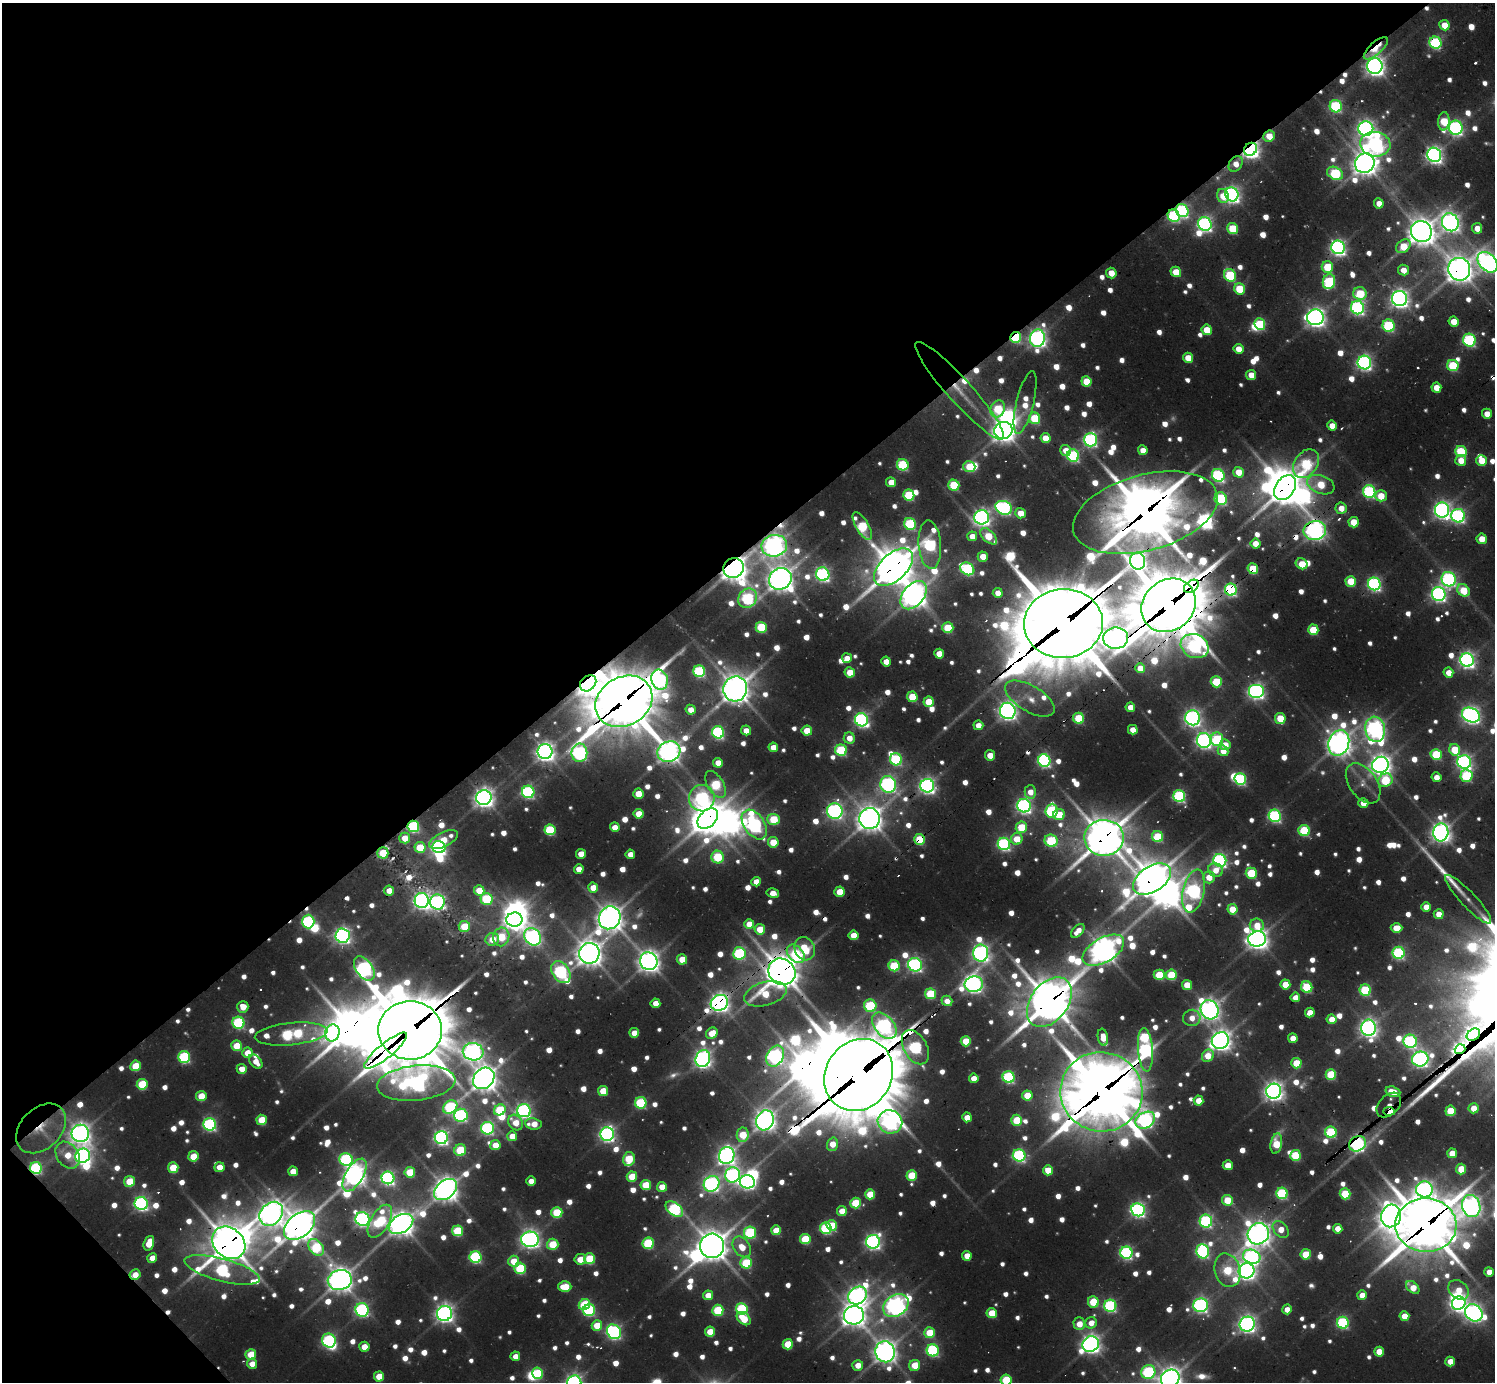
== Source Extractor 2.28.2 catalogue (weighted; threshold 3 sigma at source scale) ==
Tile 5 of 4 x 4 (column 1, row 2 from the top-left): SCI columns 174-1666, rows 3030-4409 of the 6146 x 6134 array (HDU 1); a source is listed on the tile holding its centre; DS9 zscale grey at full resolution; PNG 1497 x 1384 px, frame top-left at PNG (2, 3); each listed source drawn as its Kron ellipse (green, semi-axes under 4 px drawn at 4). Shown black and unused: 41% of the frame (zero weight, under 2 of 3 exposures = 7% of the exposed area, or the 3 px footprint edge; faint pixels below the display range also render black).
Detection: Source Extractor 2.28.2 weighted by HDU 2 'WHT'; one run over the whole footprint, this tile lists its part. Background 0.0945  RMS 0.01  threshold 0.0455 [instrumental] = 3 sigma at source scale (4.5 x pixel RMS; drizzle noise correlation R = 1.50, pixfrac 1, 0.05/0.05 arcsec/px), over >= 5 px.
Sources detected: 1121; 19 too faint to see at this stretch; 30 inside a brighter object's white glare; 20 cosmic-ray / hot-pixel residue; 2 long thin detections or spike segments (spike, bleed or trail) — neither listed nor drawn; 16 inside a brighter listed object's ellipse — not listed separately; of the other 1034, all 500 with FLUX_AUTO >= 17.9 (the completeness limit of this list) listed and drawn (534 fainter detections not listed), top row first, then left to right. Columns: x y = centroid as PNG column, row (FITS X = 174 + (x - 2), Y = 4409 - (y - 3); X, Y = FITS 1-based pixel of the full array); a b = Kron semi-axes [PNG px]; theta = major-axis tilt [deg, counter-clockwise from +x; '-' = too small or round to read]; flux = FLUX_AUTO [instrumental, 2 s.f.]
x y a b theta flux
1444 25 5 5 - 31
1435 43 6 6 - 210
1376 48 15 6 42 41
1375 66 8 7 - 960
1336 106 6 6 - 180
1444 121 9 5 85 68
1456 128 7 6 - 370
1366 129 7 7 - 690
1269 136 6 5 - 32
1375 144 15 12 -8 510
1250 149 7 6 - 850
1434 155 7 7 - 660
1365 163 10 9 - 1500
1236 164 8 6 56 18
1335 173 8 6 -29 140
1232 194 7 6 - 580
1223 196 7 6 - 28
1379 203 5 5 - 19
1182 211 7 6 - 290
1174 216 6 6 - 190
1450 222 9 8 - 850
1205 224 7 6 - 420
1477 228 5 5 - 19
1233 229 5 5 - 78
1421 231 11 10 - 1900
1403 246 8 6 42 43
1338 247 7 6 - 550
1488 262 12 8 -47 860
1327 267 6 5 - 76
1459 269 11 11 - 1900
1403 270 5 5 - 18
1176 272 5 5 - 42
1111 273 5 5 - 23
1230 275 6 5 - 140
1329 282 7 6 - 150
1239 289 6 5 - 67
1360 293 6 6 - 77
1399 298 7 7 - 870
1357 308 7 6 - 390
1315 317 8 8 - 970
1454 322 5 5 - 28
1260 324 6 5 - 120
1389 326 6 6 - 160
1207 330 5 5 - 40
1016 337 5 5 - 160
1038 338 8 7 - 710
1469 340 6 6 - 200
1238 349 5 5 - 24
1188 358 5 5 - 37
1364 363 7 6 - 480
1453 366 6 5 - 100
1251 375 5 5 - 29
1086 381 5 5 - 54
1436 388 5 5 - 27
960 391 65 12 -48 43
1025 402 32 8 76 33
998 409 9 7 63 76
1487 414 5 5 - 20
1035 418 6 5 - 83
1332 426 5 4 - 23
1003 431 9 8 - 1400
1046 438 5 5 - 33
1091 440 7 6 - 340
1066 450 6 5 - 21
1143 450 5 4 - 20
1461 452 6 5 - 110
1073 455 6 6 - 230
1461 460 5 5 - 23
1482 461 5 5 - 40
1306 464 15 11 55 130
903 465 6 5 - 140
969 467 6 5 - 54
1238 472 5 5 - 34
1218 475 7 6 - 290
891 482 5 5 - 28
954 485 5 5 - 94
1321 485 14 9 -20 48
1285 488 14 9 55 2800
1369 492 6 6 - 230
909 495 5 5 - 100
1381 496 6 5 - 34
1221 499 6 6 - 180
1004 508 8 6 -22 350
1341 508 6 6 - 20
1442 510 7 7 - 650
1020 513 5 5 - 27
1145 513 74 38 15 6300
1458 516 7 6 - 350
982 517 7 7 - 640
1354 522 5 5 - 42
910 524 6 5 - 150
862 526 15 6 -60 120
1315 531 11 9 12 930
972 536 5 5 - 20
989 536 10 5 -43 50
1482 539 5 5 - 26
1255 544 5 5 - 26
930 545 24 11 -86 220
774 546 13 11 8 1100
983 557 5 5 - 29
1138 561 8 7 - 660
1302 564 6 5 - 36
894 567 23 13 43 3600
733 568 10 9 - 1800
967 569 7 6 - 230
1253 569 5 5 - 71
823 574 7 6 - 380
780 579 11 10 - 1700
1449 579 7 7 - 320
1351 581 5 5 - 63
1374 584 6 6 - 360
1191 586 8 5 37 520
1231 590 6 6 - 240
1463 590 7 5 -44 52
998 593 5 5 - 18
1439 594 7 6 - 510
913 595 16 10 50 1600
748 598 10 9 - 180
1169 605 29 25 43 9000
1063 624 39 34 3 14000
761 627 5 5 - 90
948 628 5 5 - 68
1313 630 5 5 - 66
1116 638 12 10 3 1100
1195 646 14 11 -26 340
939 654 5 5 - 28
847 658 5 5 - 19
1467 660 7 7 - 570
886 661 5 4 - 21
1140 668 5 5 - 20
699 671 6 5 - 180
850 672 5 5 - 39
1448 673 5 5 - 21
660 680 10 8 -73 300
1216 682 6 5 - 86
588 683 9 7 45 1300
735 689 12 12 - 2100
1256 691 8 7 - 540
912 697 5 5 - 62
1030 699 28 13 -30 28
624 701 30 24 31 7000
929 702 5 5 - 49
1130 707 5 5 - 19
691 710 5 5 - 19
1008 711 8 7 - 740
1471 715 9 7 -26 720
1079 718 5 5 - 86
1193 718 7 7 - 640
1280 718 5 5 - 52
861 720 6 6 - 440
978 725 5 5 - 20
1375 729 12 10 -80 790
746 730 5 4 - 19
1133 730 5 4 - 22
807 731 5 5 - 38
718 732 6 6 - 240
849 738 5 5 - 20
1217 739 7 6 - 140
1204 740 7 7 - 530
1339 743 13 10 71 1400
1225 745 5 5 - 24
773 747 5 4 - 23
841 750 6 5 - 140
1455 750 6 5 - 57
1223 751 5 5 - 20
545 752 7 7 - 970
669 752 12 10 24 1200
579 753 9 8 - 390
1436 754 5 5 - 100
990 755 5 5 - 23
896 759 6 6 - 180
1044 761 6 6 - 310
1464 762 7 6 - 480
718 763 5 5 - 25
1380 765 8 8 - 1100
1466 776 6 6 - 130
1437 777 5 5 - 18
1240 779 6 5 - 200
1385 780 7 6 - 79
1363 783 22 14 -54 19
716 784 15 8 -59 110
888 784 8 7 - 540
927 786 7 7 - 580
528 792 6 6 - 260
1030 792 6 5 - 18
638 794 5 5 - 37
1179 796 6 6 - 240
484 798 7 7 - 1000
702 798 13 12 - 300
1363 803 5 5 - 24
1024 806 7 6 - 510
835 811 8 7 - 510
1052 811 7 6 - 190
639 814 5 5 - 30
1059 814 6 5 - 37
1275 816 6 6 - 280
708 818 12 8 46 1900
774 819 6 5 - 73
870 819 10 10 - 1700
754 824 16 10 -55 480
413 826 6 6 - 170
615 827 5 4 - 22
1021 827 6 5 - 64
550 830 5 5 - 110
1304 830 6 5 - 120
1441 832 9 7 85 990
1158 837 6 5 - 100
405 838 5 5 - 25
1104 838 20 18 -2 3400
444 839 15 7 27 30
920 839 5 5 - 79
1017 839 6 5 - 36
1051 841 6 6 - 130
773 842 5 5 - 45
1004 844 6 6 - 300
420 847 5 5 - 55
439 847 7 6 - 460
383 853 5 5 - 49
581 854 5 5 - 20
630 854 5 4 - 20
718 857 6 6 - 81
1220 860 6 6 - 380
579 869 5 4 - 21
1215 870 7 6 - 18
1251 873 5 5 - 88
1209 877 6 5 - 29
1152 879 21 12 33 2700
756 882 5 4 - 20
593 888 5 5 - 28
389 890 5 5 - 18
479 890 5 5 - 36
1194 891 22 11 78 460
839 892 5 5 - 33
773 893 6 4 -13 21
487 899 6 6 - 110
1468 899 32 7 -47 21
422 901 7 7 - 650
437 902 7 7 - 370
1426 907 5 4 - 20
1232 909 5 5 - 41
1439 914 5 5 - 21
610 918 12 10 57 1600
514 920 8 7 - 1100
308 922 7 6 - 250
749 924 5 5 - 30
1257 925 7 6 - 25
464 926 5 5 - 49
1396 928 6 5 - 31
760 929 5 5 - 40
1078 931 8 5 46 18
854 935 5 5 - 31
342 936 7 7 - 580
501 937 9 8 - 65
533 937 9 7 -50 590
492 939 7 6 - 26
1257 939 9 7 10 1200
805 949 12 10 -68 50
1103 950 23 12 30 1800
589 953 10 10 - 1700
739 953 6 6 - 180
981 953 8 7 - 680
1399 953 6 6 - 210
796 954 10 7 -47 92
682 959 5 5 - 35
649 961 9 8 - 1300
915 965 7 6 - 390
894 966 5 5 - 110
364 968 14 8 -55 540
561 972 12 8 -56 260
782 972 14 12 -39 2900
1159 975 5 5 - 66
1171 975 5 5 - 84
974 984 9 8 - 680
1285 984 5 5 - 40
1187 985 5 5 - 32
1307 987 6 5 - 110
1365 990 6 5 - 130
765 994 22 11 16 57
930 994 5 5 - 92
1295 997 5 5 - 21
947 1001 5 5 - 18
1049 1002 28 18 52 4600
655 1003 5 4 - 19
719 1003 9 7 30 1000
870 1006 6 6 - 130
243 1007 6 5 - 25
1209 1010 10 8 -57 1000
1310 1013 5 4 - 26
1192 1018 9 8 - 20
1332 1019 5 5 - 26
238 1023 6 6 - 190
884 1026 15 9 -50 520
1369 1028 8 7 - 790
410 1030 32 29 2 9600
332 1033 8 7 - 470
634 1033 5 5 - 27
712 1033 6 5 - 29
291 1034 36 11 6 250
1473 1035 7 5 35 810
1103 1037 8 5 -80 22
1293 1038 5 4 - 24
966 1041 5 5 - 53
1220 1041 9 8 - 1100
1410 1041 7 6 - 290
237 1046 5 5 - 45
915 1047 19 11 -60 260
1460 1049 5 4 - 790
1145 1050 22 7 -86 430
386 1051 27 7 39 620
473 1052 10 8 -10 840
247 1053 5 5 - 27
775 1056 11 8 59 540
1208 1056 6 5 - 31
184 1057 6 6 - 180
703 1059 8 7 - 770
1420 1059 8 7 - 580
256 1062 8 5 -50 18
1296 1063 5 5 - 44
135 1066 5 5 - 53
242 1069 5 5 - 25
1331 1074 5 5 - 84
858 1075 37 33 55 14000
1009 1077 6 5 - 210
484 1078 12 9 45 1700
974 1078 5 5 - 20
416 1083 39 17 6 740
142 1084 5 5 - 84
603 1091 5 5 - 41
1274 1091 7 7 - 940
1101 1092 41 39 -11 8100
1393 1092 7 5 -20 29
1027 1095 5 5 - 45
201 1096 5 5 - 40
1198 1101 5 5 - 29
641 1103 6 5 - 140
1389 1105 14 9 45 280
450 1107 8 6 39 180
1474 1108 5 5 - 22
500 1110 6 5 - 91
524 1111 7 6 - 440
1389 1111 5 3 - 530
1450 1111 5 5 - 57
461 1115 7 6 - 270
967 1117 5 4 - 25
262 1120 5 5 - 50
765 1120 10 8 65 1200
1017 1120 5 5 - 75
1145 1120 10 7 32 450
890 1122 12 11 - 560
516 1123 8 6 -52 27
210 1124 6 6 - 290
534 1124 8 5 -9 26
41 1128 29 20 45 39
487 1128 6 6 - 290
1331 1132 6 5 - 140
80 1133 8 8 - 1100
607 1134 7 6 - 540
743 1135 7 6 - 52
512 1136 5 5 - 24
441 1138 6 6 - 490
1276 1143 10 5 78 57
832 1144 7 5 72 27
1357 1144 9 7 31 400
495 1145 5 5 - 29
460 1150 6 5 - 72
1452 1153 5 5 - 33
68 1155 14 11 -56 34
1019 1155 6 6 - 280
1295 1155 5 5 - 90
83 1156 7 7 - 650
193 1156 5 5 - 43
727 1156 8 7 - 700
629 1159 7 5 79 60
346 1160 7 6 - 200
1228 1165 5 5 - 28
219 1167 5 5 - 24
36 1168 6 6 - 210
173 1168 5 5 - 53
1461 1169 5 5 - 38
1048 1170 5 5 - 39
293 1171 5 5 - 26
410 1172 5 5 - 65
355 1175 18 8 59 1200
733 1175 7 7 - 380
912 1175 5 5 - 66
632 1177 5 5 - 53
388 1178 6 6 - 400
129 1181 5 5 - 50
531 1181 5 4 - 19
747 1182 7 6 - 440
712 1184 8 7 - 540
646 1185 5 5 - 58
662 1187 5 5 - 28
446 1189 13 8 39 1500
1424 1189 8 8 - 560
1282 1193 6 5 - 180
870 1194 5 5 - 48
1345 1194 5 5 - 89
1227 1200 5 5 - 50
141 1203 6 6 - 430
855 1203 5 5 - 70
1471 1206 11 9 -72 860
674 1209 10 6 -37 220
1138 1210 7 6 - 480
842 1211 5 5 - 25
557 1212 5 5 - 84
271 1214 13 10 46 1400
1391 1216 11 10 - 1400
362 1219 7 6 - 480
380 1221 18 9 59 140
1206 1221 6 6 - 270
401 1224 13 8 30 1500
832 1225 6 5 - 60
1426 1225 30 27 -3 5600
300 1226 18 11 38 2300
826 1228 6 5 - 150
1281 1229 9 6 -49 23
1338 1229 5 4 - 24
776 1230 5 5 - 38
458 1231 5 5 - 95
750 1232 6 6 - 150
1258 1234 11 10 - 1600
530 1239 9 7 -1 800
805 1239 5 5 - 71
873 1242 7 6 - 560
149 1243 7 5 71 37
229 1243 18 14 -42 3400
648 1243 5 5 - 130
553 1244 6 5 - 63
712 1246 12 12 - 2200
316 1247 9 6 -48 97
742 1247 11 8 -54 26
1203 1251 7 6 - 290
1126 1253 6 6 - 280
1306 1254 5 5 - 56
967 1256 5 4 - 26
475 1257 6 6 - 200
1252 1257 9 7 -15 380
152 1258 5 4 - 19
580 1259 6 5 - 31
590 1259 5 5 - 87
514 1261 5 5 - 34
746 1263 5 5 - 100
520 1268 5 5 - 110
222 1270 39 11 -15 280
1227 1270 17 12 -74 90
1246 1271 8 7 - 880
1489 1272 5 4 - 19
135 1275 5 5 - 23
340 1280 12 10 12 1600
565 1287 6 5 - 50
1413 1287 8 5 -42 30
1459 1290 11 8 -39 27
708 1295 5 5 - 24
858 1295 10 8 39 800
1362 1295 5 4 - 25
1093 1302 5 5 - 74
1459 1303 7 6 - 630
584 1304 6 5 - 92
1201 1305 7 7 - 460
896 1306 14 10 36 970
1110 1306 6 6 - 240
742 1309 6 5 - 160
1287 1309 5 4 - 20
362 1310 7 6 - 320
589 1310 6 6 - 160
718 1310 5 5 - 100
444 1313 7 7 - 850
992 1313 5 5 - 48
1474 1313 9 8 - 730
854 1315 10 9 - 1300
1404 1316 5 5 - 31
744 1319 8 5 -43 47
1091 1323 6 5 - 20
1343 1323 6 6 - 200
1079 1324 6 6 - 26
1247 1324 8 7 - 740
597 1325 5 5 - 43
614 1332 8 6 -51 390
710 1332 5 5 - 39
930 1333 5 5 - 56
329 1341 7 6 - 290
788 1344 5 5 - 57
1091 1344 8 7 - 910
364 1347 5 5 - 26
933 1350 6 6 - 210
885 1352 10 9 - 1200
1379 1352 5 5 - 29
251 1354 5 5 - 49
515 1356 5 4 - 18
1450 1361 5 5 - 27
252 1364 5 5 - 18
858 1365 5 5 - 23
915 1365 6 5 - 37
1148 1372 7 7 - 220
538 1373 6 5 - 95
379 1376 5 5 - 39
1170 1379 10 8 41 1300
1006 1380 5 5 - 91
574 1382 7 7 - 630
Overlapping masked pixels (flux is a lower limit): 59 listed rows (the first 20) at x y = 1376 48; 1375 66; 1269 136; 1250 149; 1434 155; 1236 164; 1182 211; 1174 216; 1459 269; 1016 337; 1038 338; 960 391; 1285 488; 1145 513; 1315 531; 774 546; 894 567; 733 568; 1253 569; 1191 586
Isophote crosses this tile's border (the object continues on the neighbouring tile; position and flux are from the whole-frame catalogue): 5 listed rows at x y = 1488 262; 1148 1372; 1170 1379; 1006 1380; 574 1382